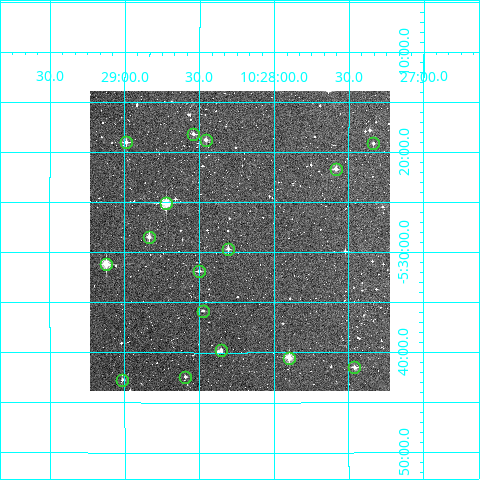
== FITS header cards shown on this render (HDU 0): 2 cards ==
NAXIS1  =                  300
NAXIS2  =                  300

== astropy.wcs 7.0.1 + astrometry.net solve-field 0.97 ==
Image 300 x 300 px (HDU 0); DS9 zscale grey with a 90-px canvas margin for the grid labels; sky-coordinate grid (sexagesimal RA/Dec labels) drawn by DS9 from the SOLVED WCS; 16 Tycho-2 reference stars matched to detected sources circled (green)
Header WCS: RA---TAN/DEC--TAN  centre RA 10:28:14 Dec -05:29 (157.06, -5.48 deg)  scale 6 arcsec/px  FOV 30.0' x 30.0'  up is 0 deg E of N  parity normal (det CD < 0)
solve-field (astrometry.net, Tycho-2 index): VERIFIED the header's WCS against the Tycho-2 star catalogue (verified at 2 index scales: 13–16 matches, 0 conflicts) and refined it, rather than solving blind
Solved WCS: RA---TAN-SIP/DEC--TAN-SIP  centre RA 10:28:14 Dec -05:29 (157.06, -5.48 deg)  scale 6 arcsec/px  FOV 30.0' x 30.0'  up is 0 deg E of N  parity normal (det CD < 0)
The solver's refit moves the header's centre by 0.16 arcsec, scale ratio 0.9995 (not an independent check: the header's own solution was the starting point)
Tycho-2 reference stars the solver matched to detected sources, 16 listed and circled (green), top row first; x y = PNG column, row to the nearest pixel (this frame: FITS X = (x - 90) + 1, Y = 300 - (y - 91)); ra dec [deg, ICRS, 3 dp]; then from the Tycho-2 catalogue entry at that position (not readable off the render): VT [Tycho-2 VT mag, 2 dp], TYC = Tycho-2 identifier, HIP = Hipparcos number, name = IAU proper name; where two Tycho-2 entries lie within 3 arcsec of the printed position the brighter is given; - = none
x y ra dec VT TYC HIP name
193 134 157.134 -5.302 11.48 4911-224-1 - -
206 140 157.114 -5.312 10.82 4911-1475-1 - -
126 142 157.247 -5.316 10.55 4911-536-1 - -
373 143 156.834 -5.318 12.28 4911-422-1 - -
336 169 156.896 -5.360 10.81 4911-259-1 - -
166 203 157.181 -5.418 9.29 4911-1571-1 51298 -
149 237 157.209 -5.474 10.22 4911-1338-1 - -
228 249 157.076 -5.494 10.92 4911-1199-1 - -
106 264 157.280 -5.519 9.37 4911-1434-1 - -
199 271 157.125 -5.531 10.83 4911-1034-1 - -
203 311 157.119 -5.597 12.03 4911-245-1 - -
221 350 157.089 -5.662 11.85 4911-1565-1 - -
289 358 156.974 -5.675 9.27 4911-562-1 - -
354 367 156.865 -5.691 10.60 4911-831-1 - -
185 377 157.148 -5.707 11.25 4911-236-1 - -
122 380 157.254 -5.712 11.80 4911-1360-1 - -